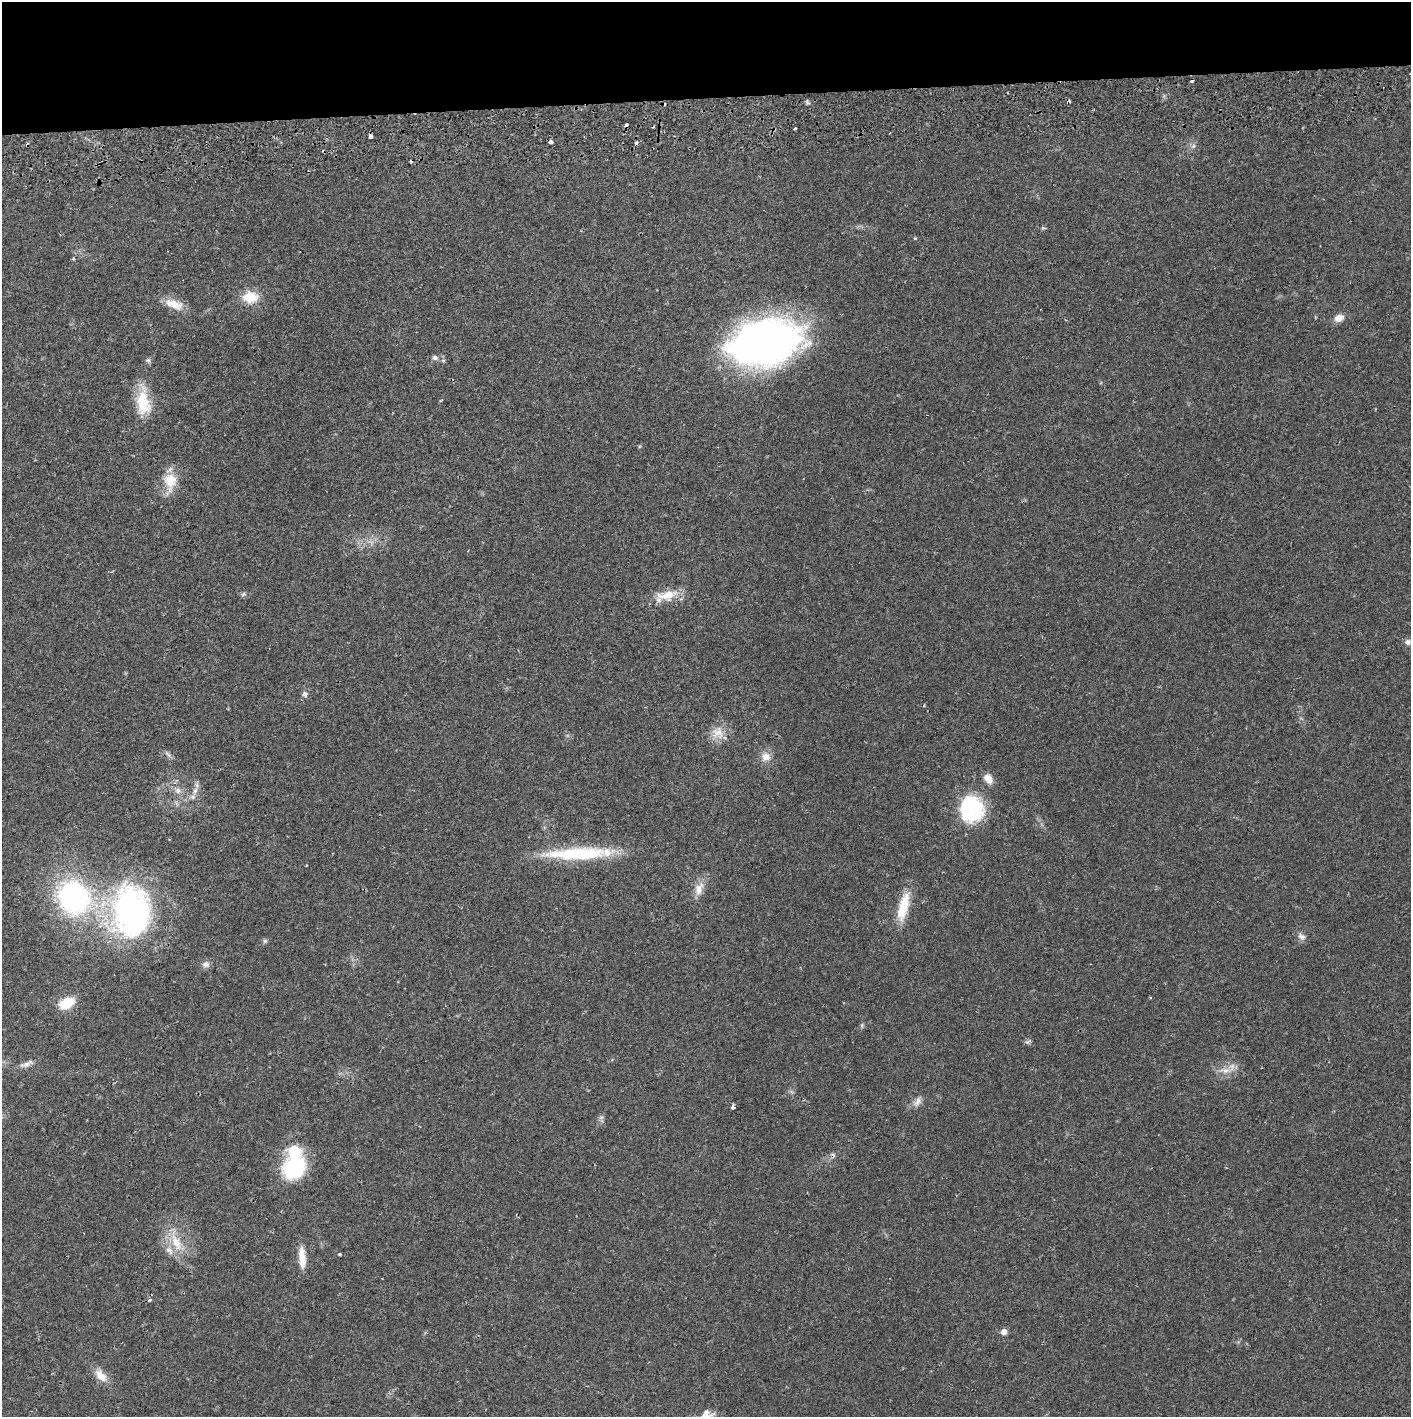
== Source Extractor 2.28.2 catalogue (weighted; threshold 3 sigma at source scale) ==
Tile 2 of 3 x 3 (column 2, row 1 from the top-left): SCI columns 1412-2820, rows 2886-4300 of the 4235 x 4358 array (HDU 1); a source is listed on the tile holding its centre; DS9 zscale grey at full resolution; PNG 1413 x 1419 px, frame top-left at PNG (2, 2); no overlay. Shown black and unused: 7% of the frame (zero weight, under 2 of 3 exposures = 3% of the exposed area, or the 3 px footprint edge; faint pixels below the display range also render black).
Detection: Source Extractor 2.28.2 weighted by HDU 2 'WHT'; one run over the whole footprint, this tile lists its part. Background 0.0215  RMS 0.0035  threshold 0.0157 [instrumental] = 3 sigma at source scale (4.5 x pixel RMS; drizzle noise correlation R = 1.50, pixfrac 1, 0.05/0.05 arcsec/px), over >= 5 px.
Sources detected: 60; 8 cosmic-ray / hot-pixel residue — not listed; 2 inside a brighter listed object's ellipse — not listed separately; the other 50 listed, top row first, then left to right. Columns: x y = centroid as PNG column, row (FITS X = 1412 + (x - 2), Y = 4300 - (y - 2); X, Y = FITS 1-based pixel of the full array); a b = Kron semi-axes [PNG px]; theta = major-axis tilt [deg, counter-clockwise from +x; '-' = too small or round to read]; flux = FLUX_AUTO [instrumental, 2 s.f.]
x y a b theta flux
795 128 3 2 - 0.48
370 136 4 4 - 2.3
550 142 4 3 - 2.1
636 142 3 3 - 1.1
27 145 5 4 - 0.48
1193 146 7 4 88 0.73
1043 228 7 4 -14 0.5
73 258 5 4 - 0.43
250 297 20 14 -1 7.7
174 304 26 11 -19 5.2
1339 318 10 7 24 3.2
765 342 73 43 12 160
435 358 8 6 -3 1.1
148 360 8 6 -53 0.77
143 402 36 17 -86 11
170 481 28 16 89 7.8
243 594 7 5 26 0.67
667 595 31 13 11 7.3
1408 642 8 8 - 1.2
305 694 9 7 -76 1.2
718 733 18 18 - 5
168 754 11 3 -40 0.85
766 757 12 11 - 3.2
988 779 13 9 -52 2.9
178 790 8 8 - 1.7
195 791 9 6 63 1.8
972 809 32 29 -86 25
577 854 79 14 2 27
699 889 20 11 70 4.1
74 897 38 33 -49 67
903 907 38 12 76 9.6
131 911 62 46 90 92
1301 936 12 8 -46 1.7
265 941 6 5 - 0.66
206 964 10 9 - 1.6
67 1003 12 8 30 12
862 1025 8 4 90 0.56
1027 1042 8 3 19 0.64
26 1064 16 6 21 2
1225 1070 18 8 -4 3.4
917 1102 15 8 63 2.1
733 1107 4 3 - 2.4
601 1117 7 4 1 0.68
294 1168 21 18 45 33
176 1242 28 12 -64 8.3
339 1254 4 3 - 0.47
302 1258 27 8 -85 5.2
150 1300 4 3 - 0.49
1004 1332 6 5 - 2.3
101 1376 20 11 -46 4.2
Overlapping masked pixels (flux is a lower limit): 2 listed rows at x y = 550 142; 27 145